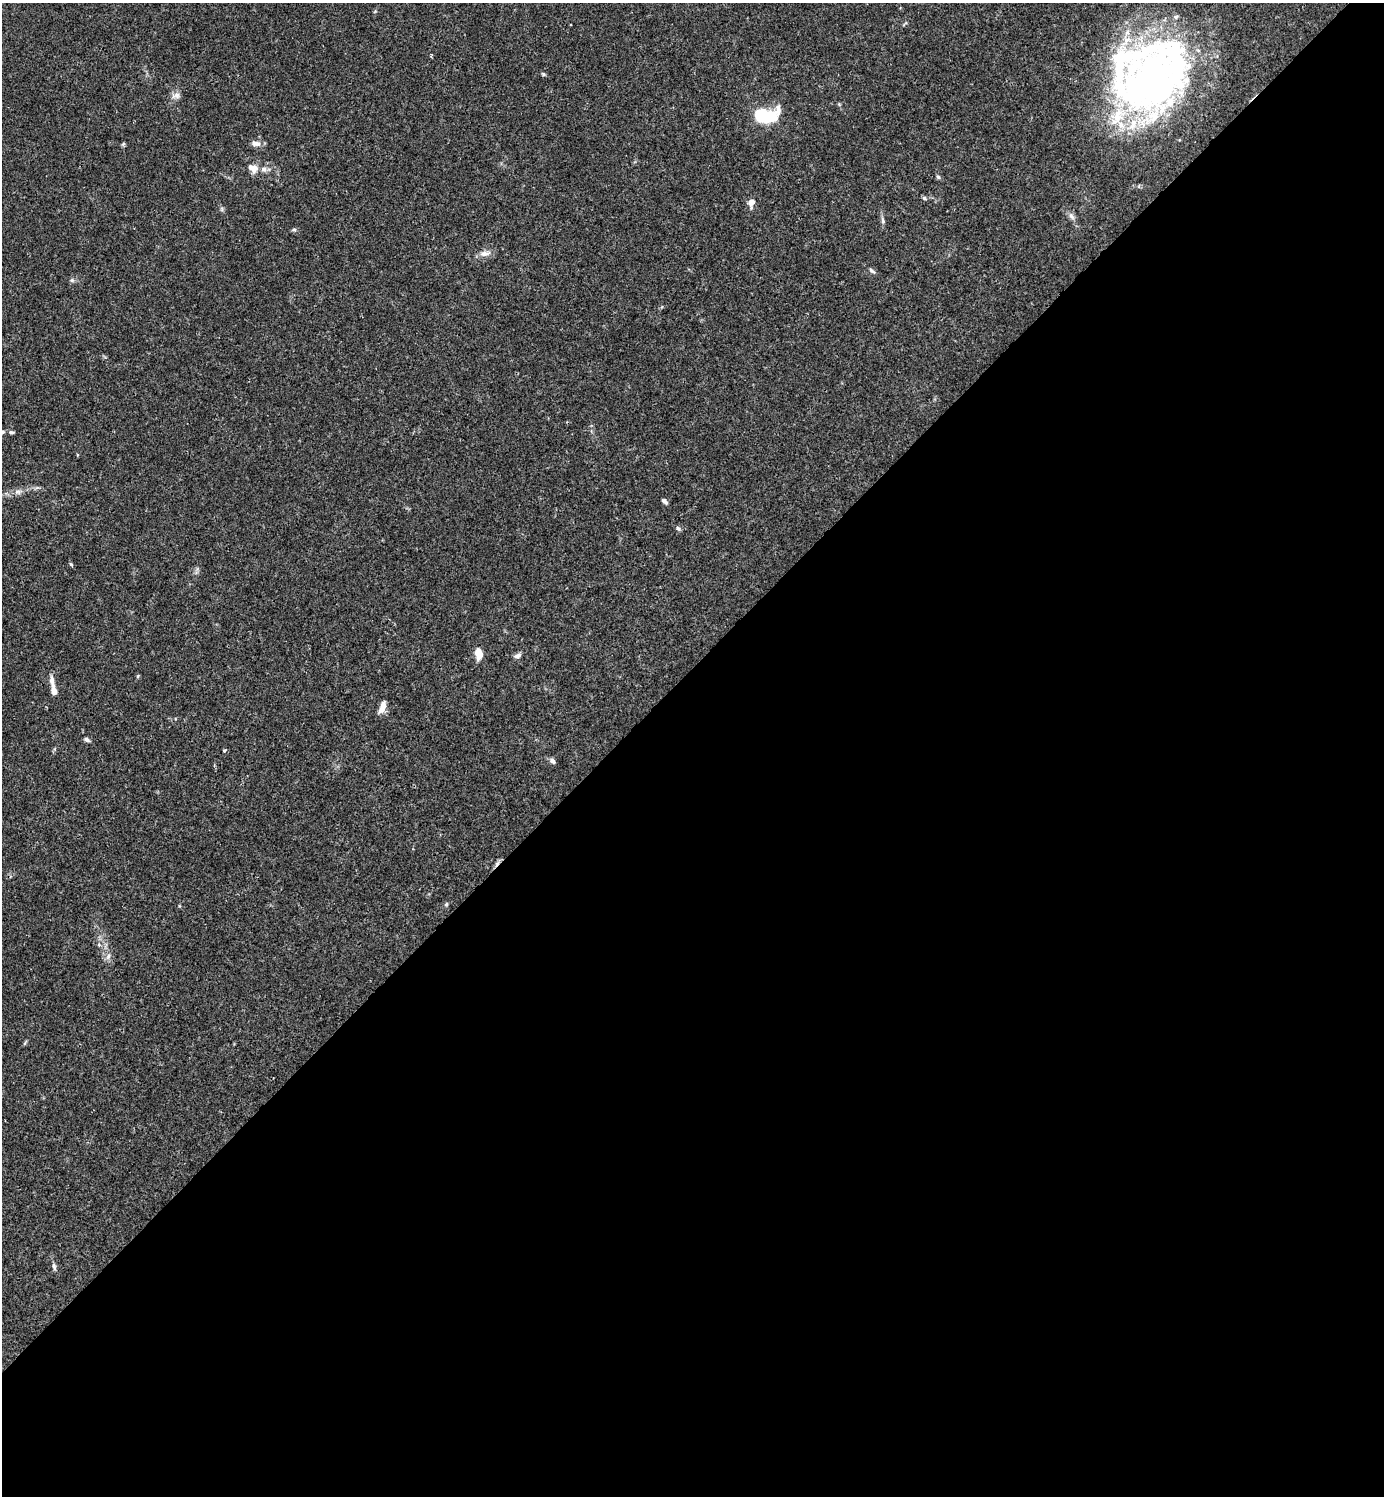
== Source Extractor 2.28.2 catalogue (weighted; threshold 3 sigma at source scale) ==
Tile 15 of 4 x 4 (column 3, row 4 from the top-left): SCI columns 3062-4443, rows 2-1495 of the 5981 x 5982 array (HDU 1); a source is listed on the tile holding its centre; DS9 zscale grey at full resolution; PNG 1386 x 1498 px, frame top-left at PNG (2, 3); no overlay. Shown black and unused: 55% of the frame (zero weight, under 3 of 4 exposures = <1% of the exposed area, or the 3 px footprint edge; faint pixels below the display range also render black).
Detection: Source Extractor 2.28.2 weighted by HDU 2 'WHT'; one run over the whole footprint, this tile lists its part. Background 0.0153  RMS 0.0021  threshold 0.00965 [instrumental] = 3 sigma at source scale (4.5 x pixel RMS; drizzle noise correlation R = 1.50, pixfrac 1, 0.05/0.05 arcsec/px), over >= 5 px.
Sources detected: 45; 3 inside a brighter object's white glare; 1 cosmic-ray / hot-pixel residue — not listed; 8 inside a brighter listed object's ellipse — not listed separately; the other 33 listed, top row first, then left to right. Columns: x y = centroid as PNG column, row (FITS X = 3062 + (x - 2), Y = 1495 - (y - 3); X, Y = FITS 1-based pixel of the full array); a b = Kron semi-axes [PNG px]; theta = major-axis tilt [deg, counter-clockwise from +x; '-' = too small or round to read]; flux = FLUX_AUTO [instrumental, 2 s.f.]
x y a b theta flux
543 74 6 4 -28 0.33
1151 78 103 54 86 74
176 95 12 8 22 1.1
765 115 17 9 3 19
255 143 14 7 -10 1.2
123 144 6 5 - 0.3
252 168 13 9 -33 2.1
938 177 5 5 - 0.44
924 198 5 5 - 0.38
751 203 9 7 74 1.4
222 209 7 4 -90 0.35
1071 216 12 5 -56 0.88
883 221 9 5 -74 0.55
294 229 6 4 0 0.33
485 253 16 7 13 1.4
872 271 9 5 -30 0.52
72 280 6 5 - 0.43
11 432 7 5 -3 0.44
19 492 8 6 -13 0.72
665 501 7 4 -41 0.63
678 528 7 5 -41 0.48
71 564 5 4 - 0.27
479 653 10 6 -78 3.3
517 656 10 6 22 0.71
52 682 17 6 -78 1.5
382 707 14 6 72 1.9
87 740 7 5 -27 0.57
224 751 4 4 - 0.23
553 761 8 6 -54 0.63
446 904 6 5 - 0.33
99 945 6 4 -18 0.32
108 957 10 5 64 0.7
54 1266 11 5 -77 0.61